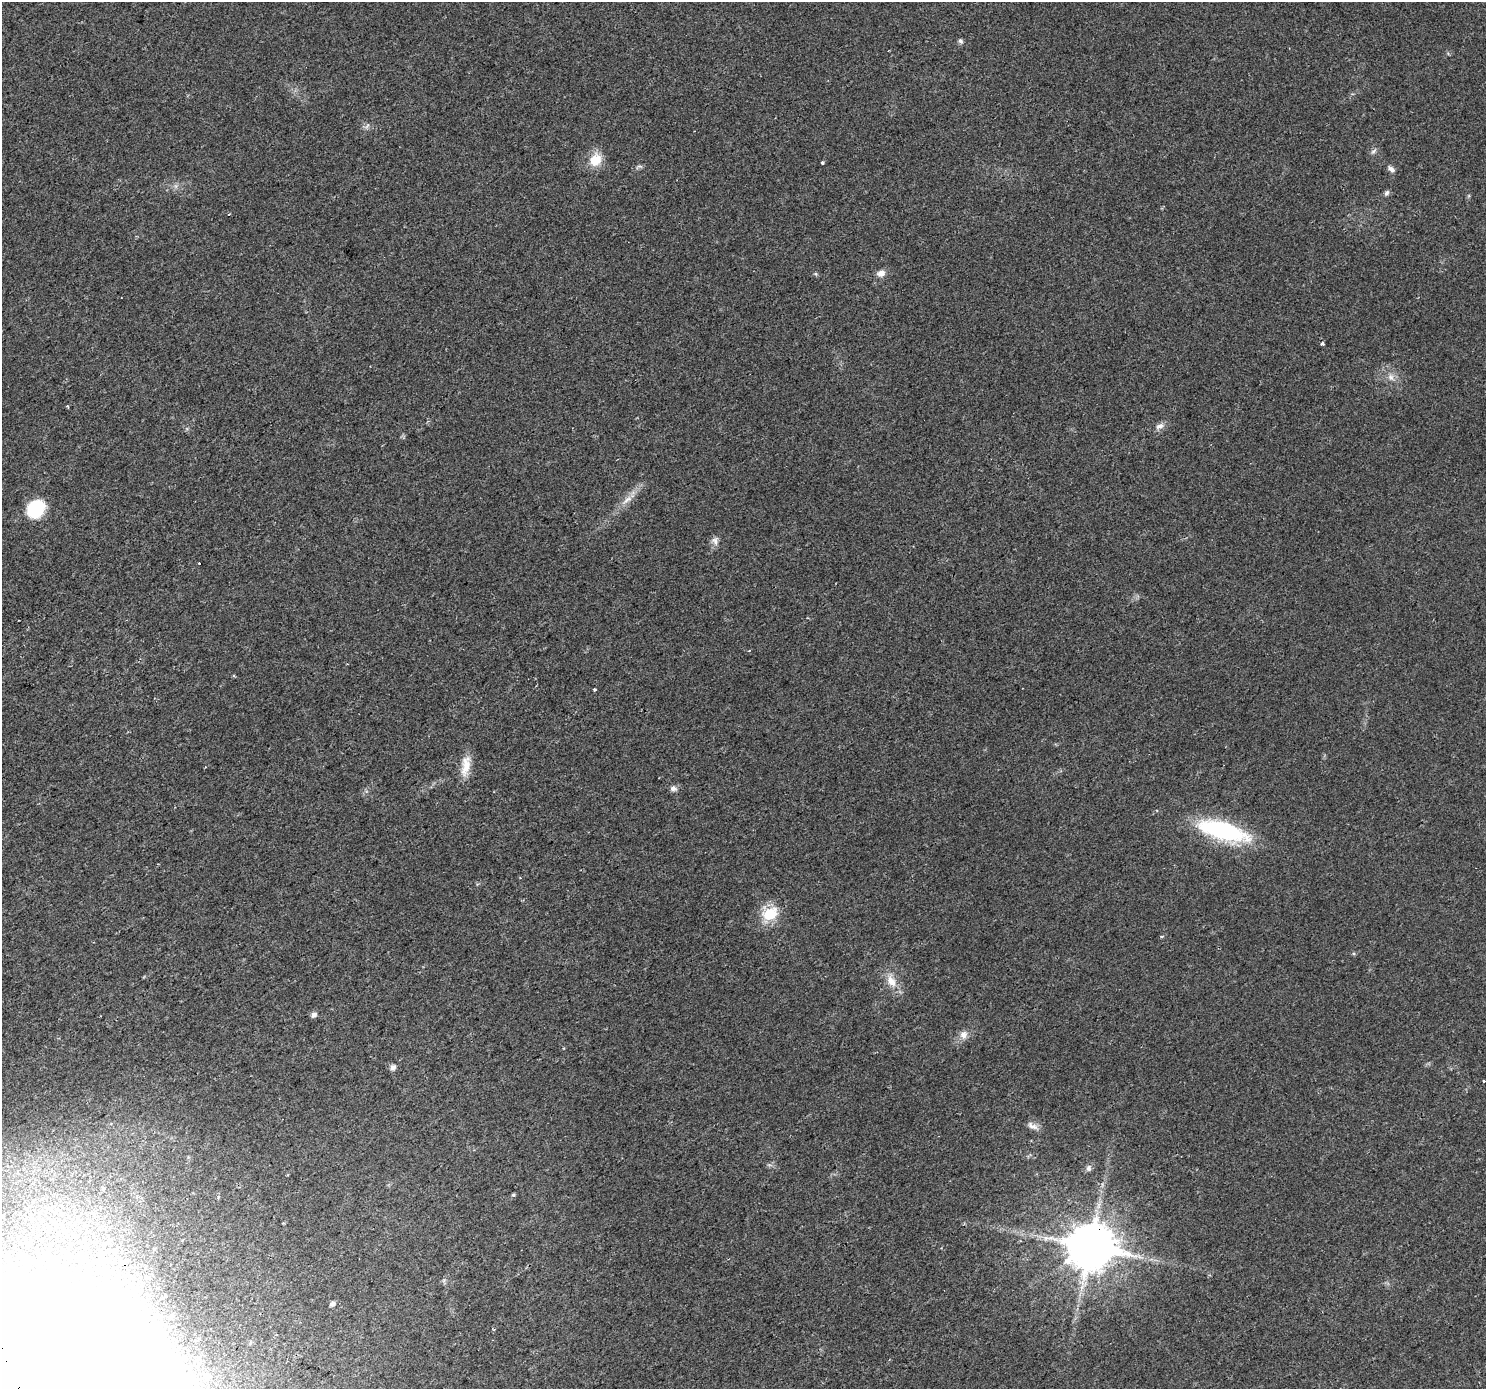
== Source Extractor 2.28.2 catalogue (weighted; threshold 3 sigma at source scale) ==
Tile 7 of 4 x 4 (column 3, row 2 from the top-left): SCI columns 3002-4485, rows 2991-4377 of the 6001 x 5911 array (HDU 1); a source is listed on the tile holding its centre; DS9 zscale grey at full resolution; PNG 1488 x 1391 px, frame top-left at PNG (2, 2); no overlay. Shown black and unused: <1% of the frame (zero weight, under 2 of 3 exposures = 2% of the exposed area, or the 3 px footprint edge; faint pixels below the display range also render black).
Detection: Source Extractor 2.28.2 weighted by HDU 2 'WHT'; one run over the whole footprint, this tile lists its part. Background 0.0184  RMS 0.0036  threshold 0.016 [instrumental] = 3 sigma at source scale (4.5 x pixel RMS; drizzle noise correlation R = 1.50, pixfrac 1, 0.0396/0.0396 arcsec/px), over >= 5 px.
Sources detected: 37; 2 cosmic-ray / hot-pixel residue — not listed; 1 inside a brighter listed object's ellipse — not listed separately; the other 34 listed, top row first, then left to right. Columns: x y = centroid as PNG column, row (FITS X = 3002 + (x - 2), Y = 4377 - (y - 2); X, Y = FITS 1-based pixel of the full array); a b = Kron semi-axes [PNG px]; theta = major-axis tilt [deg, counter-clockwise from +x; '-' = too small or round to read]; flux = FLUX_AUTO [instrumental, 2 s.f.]
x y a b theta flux
961 41 7 5 -69 0.84
367 126 9 3 58 0.63
1373 151 9 5 44 0.91
595 160 14 13 - 7.3
822 163 3 3 - 3.7
639 167 12 4 19 0.78
1391 169 10 6 -47 1.3
1387 193 8 6 57 0.85
881 273 11 9 16 2
816 274 6 4 -71 0.44
1322 343 3 3 - 1.9
1391 377 11 7 -61 1.9
68 406 3 3 - 0.53
1160 426 13 7 24 1.8
627 500 17 7 35 2.9
36 509 19 16 47 16
715 541 12 8 -60 1.7
594 690 3 3 - 0.56
466 765 29 11 81 5.5
673 788 9 7 2 1.3
1223 831 48 16 -16 44
770 914 13 12 - 12
891 981 19 11 -61 4.8
314 1015 7 6 - 1.3
963 1035 11 10 - 2.4
393 1067 7 6 - 1.4
1484 1081 3 3 - 1.4
1032 1126 16 7 -23 1.9
1088 1168 8 6 -82 0.96
513 1195 5 4 - 0.42
283 1223 3 3 - 0.33
1090 1246 13 12 - 1800
332 1304 6 5 - 1.1
127 1380 227 144 -63 2000
Overlapping masked pixels (flux is a lower limit): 2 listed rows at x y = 1090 1246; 127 1380
Isophote crosses this tile's border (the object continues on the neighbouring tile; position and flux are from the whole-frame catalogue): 1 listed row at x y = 127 1380